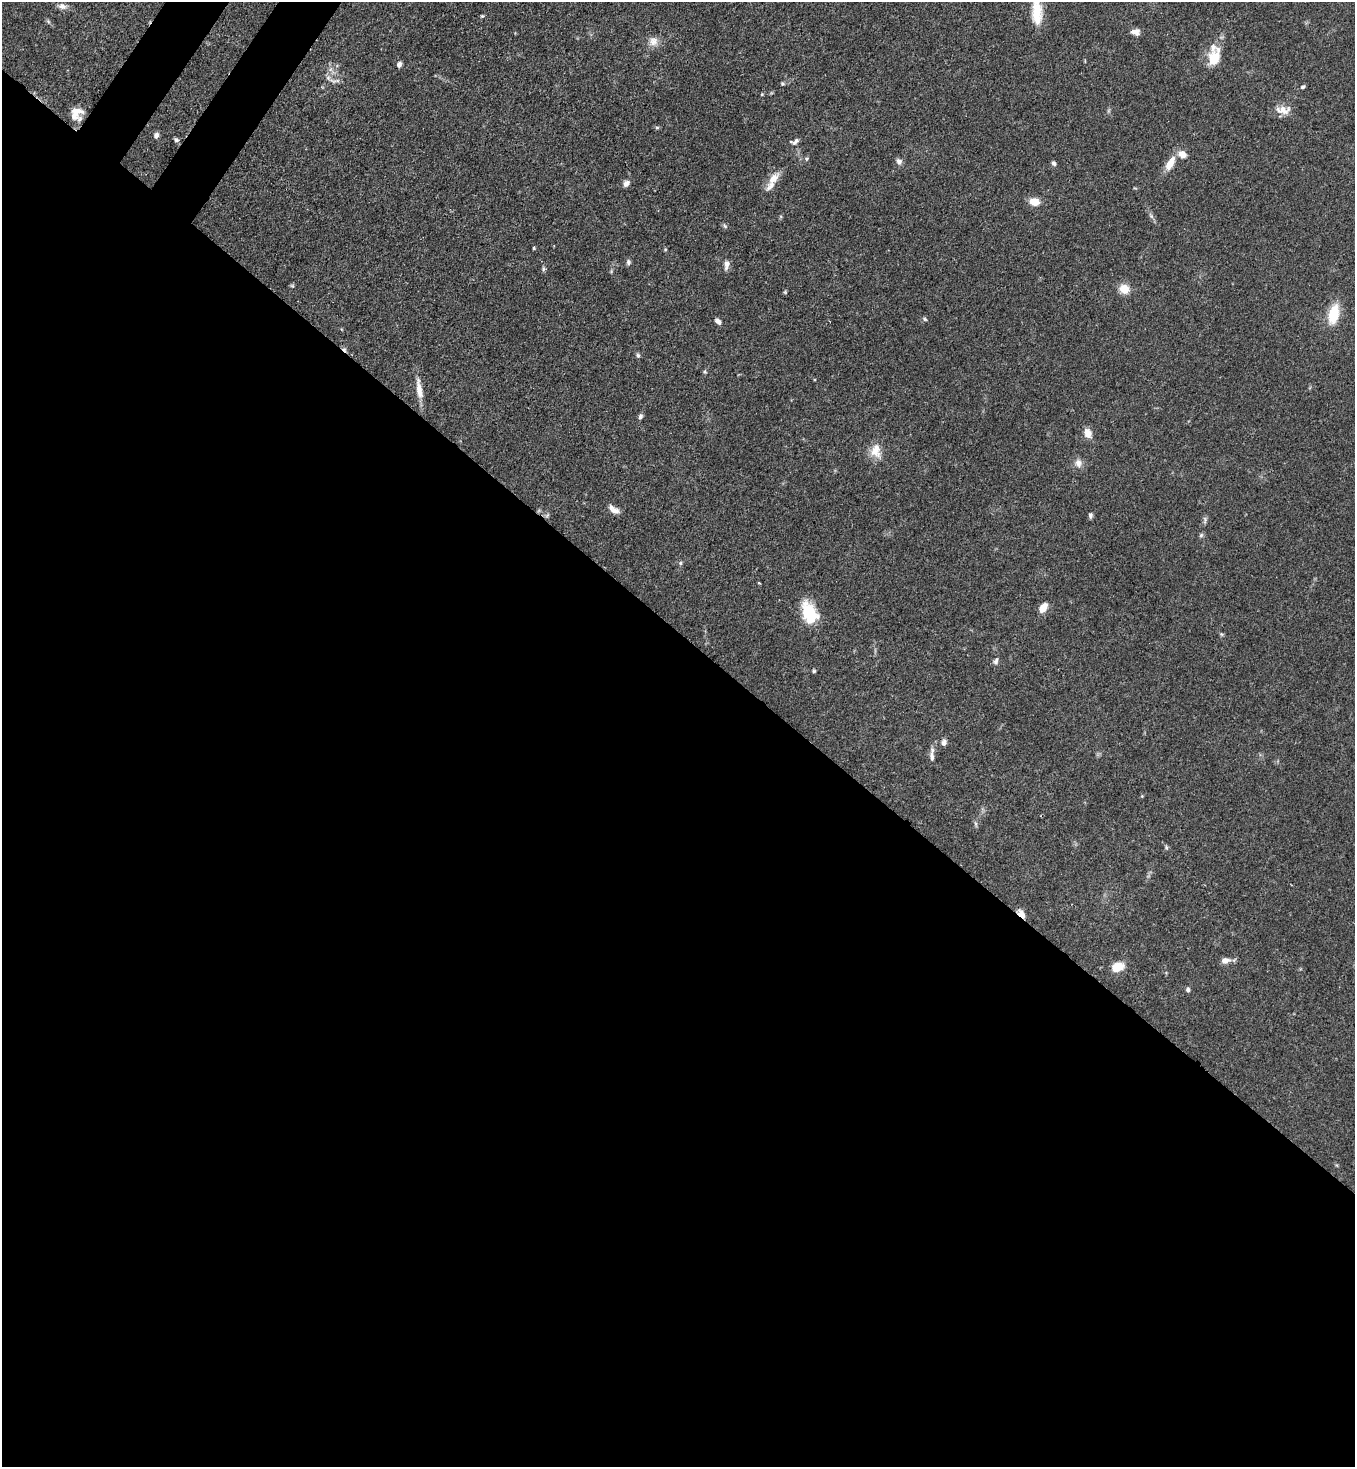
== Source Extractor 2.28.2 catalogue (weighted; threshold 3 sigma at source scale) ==
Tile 14 of 4 x 4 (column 2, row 4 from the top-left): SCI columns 1717-3069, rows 60-1524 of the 5999 x 5977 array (HDU 1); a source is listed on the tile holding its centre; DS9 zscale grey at full resolution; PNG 1357 x 1469 px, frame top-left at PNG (2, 2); no overlay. Shown black and unused: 58% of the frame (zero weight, under 3 of 4 exposures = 7% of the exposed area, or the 3 px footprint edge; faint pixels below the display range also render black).
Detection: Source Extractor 2.28.2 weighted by HDU 2 'WHT'; one run over the whole footprint, this tile lists its part. Background 0.0905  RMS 0.0038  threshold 0.017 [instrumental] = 3 sigma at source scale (4.5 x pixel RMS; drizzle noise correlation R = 1.50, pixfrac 1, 0.05/0.05 arcsec/px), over >= 5 px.
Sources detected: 67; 1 cosmic-ray / hot-pixel residue — not listed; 3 inside a brighter listed object's ellipse — not listed separately; the other 63 listed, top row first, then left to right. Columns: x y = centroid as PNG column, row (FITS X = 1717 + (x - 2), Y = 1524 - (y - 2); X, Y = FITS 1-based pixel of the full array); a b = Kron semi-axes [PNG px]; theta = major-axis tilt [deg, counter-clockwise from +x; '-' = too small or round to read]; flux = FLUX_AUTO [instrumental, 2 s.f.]
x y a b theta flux
62 6 11 7 -10 1.9
1036 8 32 17 -88 10
482 16 5 4 - 0.43
1136 32 10 7 -9 2.1
653 41 12 11 - 2.9
1214 58 17 10 71 9.8
399 64 7 5 66 1.2
328 78 7 6 - 1.2
336 81 12 4 9 1.1
782 84 5 4 - 0.47
1303 87 6 4 34 0.62
762 94 4 3 - 0.34
1283 110 21 11 -4 3.9
76 113 17 13 49 5.1
657 127 6 4 0 0.53
156 135 7 6 - 1.2
176 140 6 5 - 0.8
795 142 13 7 17 1.3
1182 154 12 9 -40 2.8
807 159 6 4 60 0.5
899 161 8 7 - 1.4
1054 163 7 5 -45 0.82
1170 163 19 9 60 5
774 178 20 10 44 4.1
626 183 9 7 50 1.6
1034 202 11 8 -10 4.1
1151 216 7 4 -45 0.76
725 226 8 3 -46 0.55
534 248 4 3 - 0.43
628 262 7 6 - 0.9
726 264 11 6 83 2.1
543 269 8 4 89 0.65
292 286 6 4 -1 0.47
1124 289 12 11 - 4.1
1334 314 17 9 75 12
925 319 6 4 -46 0.54
718 321 8 5 -40 1.4
638 355 6 5 - 0.7
705 372 6 5 - 0.54
419 389 29 7 -81 4.4
640 416 6 5 - 0.93
1088 433 11 8 -65 3.4
876 451 19 13 -87 5
1078 463 12 9 -83 2.3
614 509 14 7 -33 2.4
547 515 8 3 45 0.52
1090 515 7 5 80 0.91
1205 520 12 4 -88 0.81
1201 535 6 5 - 0.64
680 563 6 5 - 0.55
759 583 3 3 - 0.4
1043 608 9 5 54 5.7
809 612 26 16 -66 13
1221 634 6 4 -12 0.5
996 661 9 6 72 1.1
814 671 4 4 - 0.49
944 742 8 6 69 1.3
932 757 13 7 -83 1.9
1166 848 6 5 - 0.61
1021 914 11 6 -55 2.8
1225 961 10 7 15 2.3
1117 967 10 7 25 8.4
1188 990 6 5 - 0.81
Overlapping masked pixels (flux is a lower limit): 1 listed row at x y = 1021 914
Isophote crosses this tile's border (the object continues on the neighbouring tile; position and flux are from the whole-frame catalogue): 1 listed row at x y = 1036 8